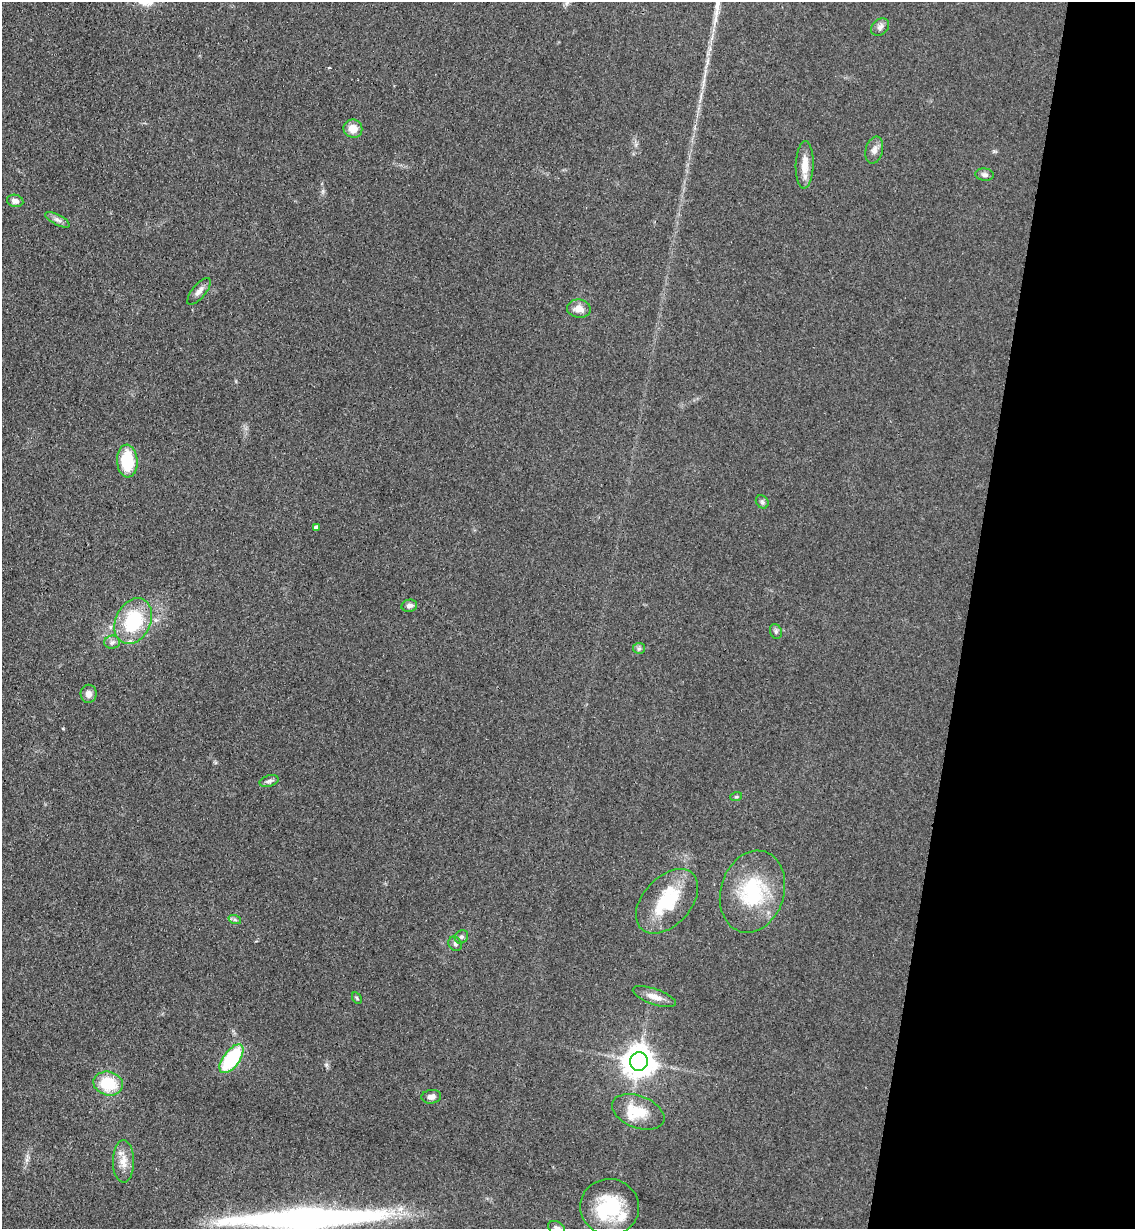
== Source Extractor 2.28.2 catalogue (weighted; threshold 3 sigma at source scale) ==
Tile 8 of 4 x 4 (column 4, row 2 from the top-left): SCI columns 3692-4824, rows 2469-3695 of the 5000 x 4935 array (HDU 1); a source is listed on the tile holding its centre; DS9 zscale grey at full resolution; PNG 1137 x 1231 px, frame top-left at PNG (2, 2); each listed source drawn as its Kron ellipse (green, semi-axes under 4 px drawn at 4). Shown black and unused: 15% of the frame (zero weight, under 3 of 4 exposures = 5% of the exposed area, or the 3 px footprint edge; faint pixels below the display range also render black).
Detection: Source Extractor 2.28.2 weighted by HDU 2 'WHT'; one run over the whole footprint, this tile lists its part. Background 0.112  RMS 0.0077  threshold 0.0347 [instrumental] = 3 sigma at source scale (4.5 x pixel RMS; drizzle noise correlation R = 1.50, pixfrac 1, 0.05/0.05 arcsec/px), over >= 5 px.
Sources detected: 43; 2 inside a brighter object's white glare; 1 cosmic-ray / hot-pixel residue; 1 long thin detection or spike segment (spike, bleed or trail) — neither listed nor drawn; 4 inside a brighter listed object's ellipse — not listed separately; the other 35 listed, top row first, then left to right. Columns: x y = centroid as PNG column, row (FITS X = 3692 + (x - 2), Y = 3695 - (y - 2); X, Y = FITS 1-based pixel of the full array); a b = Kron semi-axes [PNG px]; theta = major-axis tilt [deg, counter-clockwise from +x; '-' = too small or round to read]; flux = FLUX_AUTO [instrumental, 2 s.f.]
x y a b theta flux
880 27 10 7 39 3.2
353 129 9 9 - 9.1
874 150 14 8 75 4.7
805 165 24 9 88 11
985 175 9 6 -7 2.4
15 201 8 6 -11 3.6
57 220 13 5 -28 3
199 291 16 6 50 4.2
579 309 12 9 -8 7.3
127 461 16 10 -86 31
762 502 7 5 -46 1.7
316 527 4 4 - 2.2
409 606 8 6 12 2.9
133 621 24 17 65 51
776 631 8 5 -71 1.7
112 642 8 6 3 2.6
639 648 6 5 - 1.5
89 694 9 8 - 4.3
269 781 10 5 16 2.2
736 797 6 4 18 0.98
752 892 42 31 72 58
667 901 38 24 47 43
235 920 6 4 -19 1.3
461 937 7 6 - 2.3
455 944 7 6 - 2
654 997 22 8 -19 7.4
357 998 6 4 -61 1.2
231 1059 17 8 54 60
639 1061 9 9 - 1300
108 1084 15 11 -15 29
431 1097 10 7 8 4.3
638 1112 27 16 -21 21
123 1161 21 10 90 9.6
610 1207 29 28 - 45
556 1228 9 6 -31 2.9
Isophote crosses this tile's border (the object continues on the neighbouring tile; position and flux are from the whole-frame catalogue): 1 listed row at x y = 556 1228